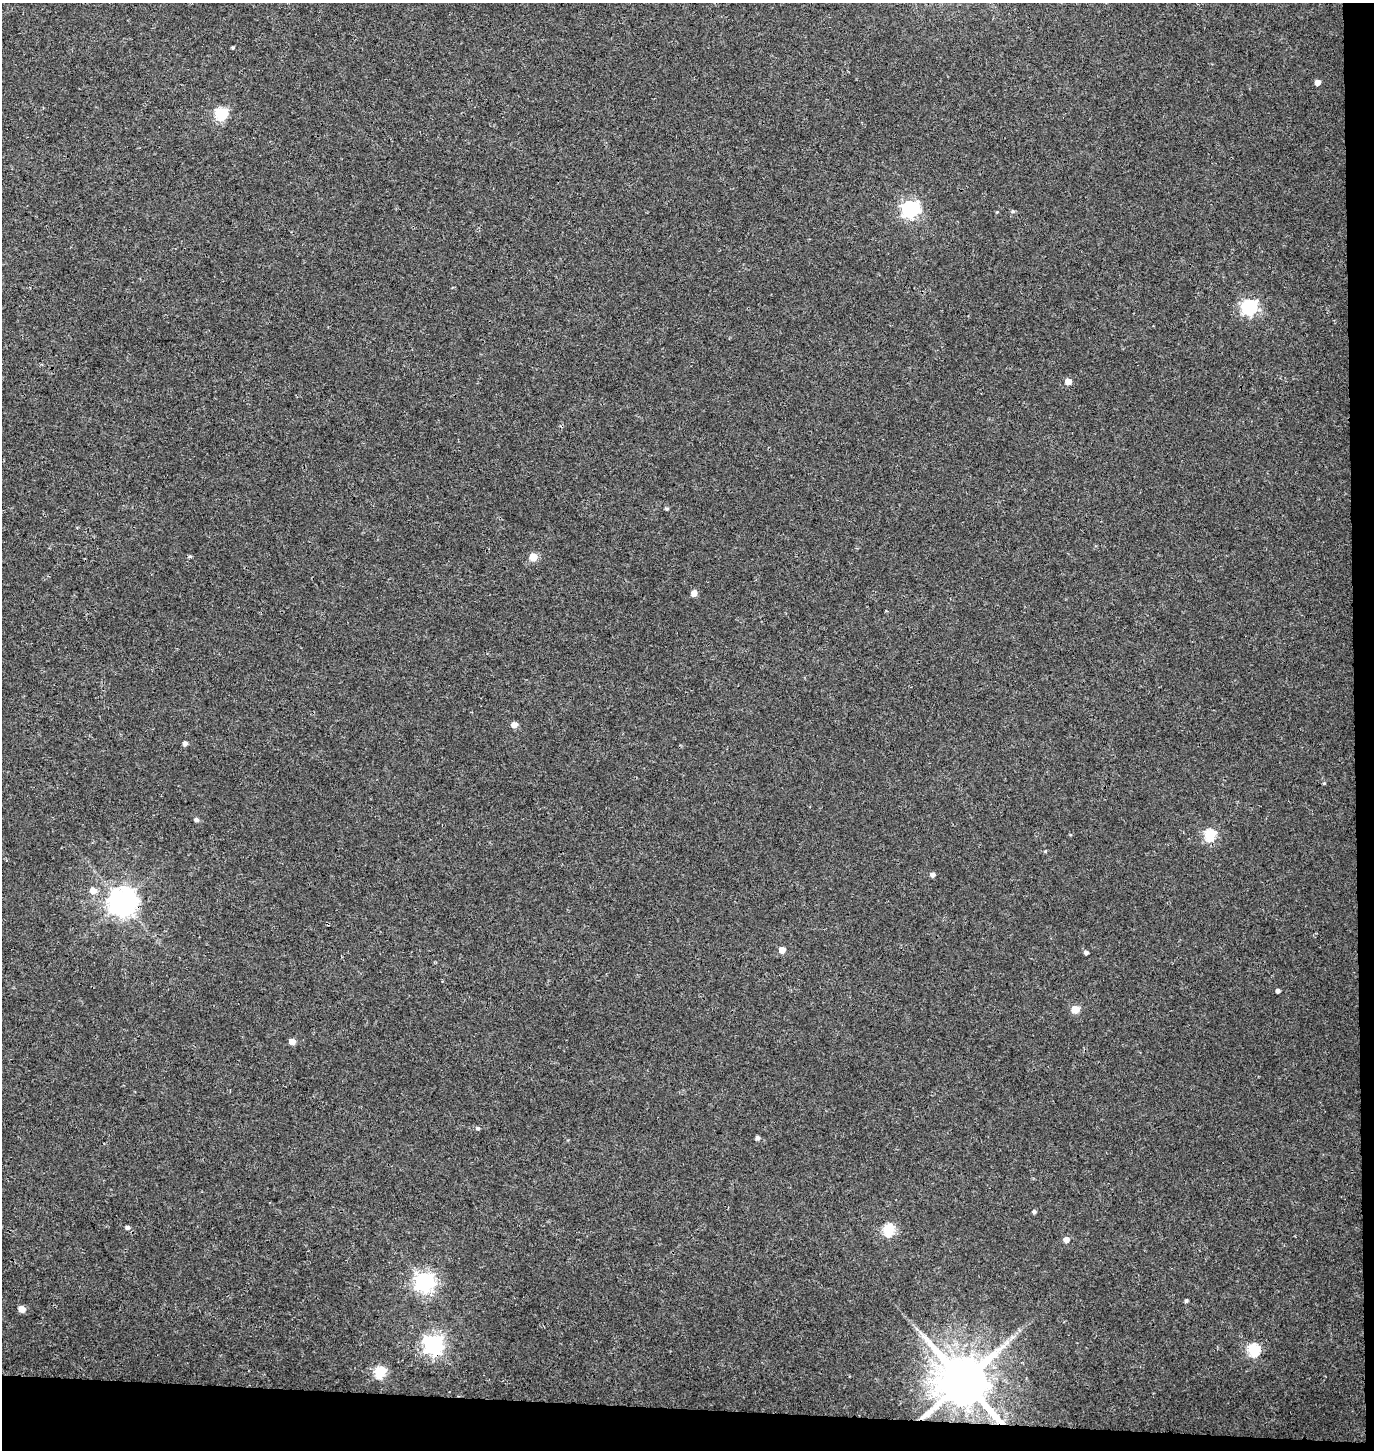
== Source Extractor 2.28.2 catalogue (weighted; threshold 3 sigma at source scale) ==
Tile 9 of 3 x 3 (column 3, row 3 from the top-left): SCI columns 3016-4387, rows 13-1460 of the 4656 x 4358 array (HDU 1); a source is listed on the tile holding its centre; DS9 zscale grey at full resolution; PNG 1376 x 1452 px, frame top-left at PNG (2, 3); no overlay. Shown black and unused: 4% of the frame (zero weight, under 3 of 4 exposures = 5% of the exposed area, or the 3 px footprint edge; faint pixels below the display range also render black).
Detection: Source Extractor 2.28.2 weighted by HDU 2 'WHT'; one run over the whole footprint, this tile lists its part. Background 0.0327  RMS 0.0043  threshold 0.0193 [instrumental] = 3 sigma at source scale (4.5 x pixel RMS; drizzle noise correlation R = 1.50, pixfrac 1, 0.0396/0.0396 arcsec/px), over >= 5 px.
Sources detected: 39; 1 cosmic-ray / hot-pixel residue — not listed; the other 38 listed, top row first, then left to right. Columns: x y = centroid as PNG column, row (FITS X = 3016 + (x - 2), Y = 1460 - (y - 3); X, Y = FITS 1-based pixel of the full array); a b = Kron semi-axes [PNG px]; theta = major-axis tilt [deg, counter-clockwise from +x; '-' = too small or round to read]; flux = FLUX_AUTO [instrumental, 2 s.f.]
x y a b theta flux
233 48 4 3 - 0.52
1317 82 5 4 - 2.7
221 113 6 6 - 48
910 209 7 7 - 130
1013 211 5 4 - 0.69
1249 307 6 6 - 98
1068 381 5 5 - 4
667 509 4 4 - 0.69
190 556 4 4 - 0.54
533 557 5 5 - 11
694 593 6 5 - 3
514 725 5 5 - 3.6
185 743 4 4 - 1.7
1324 783 4 4 - 0.42
196 820 6 5 - 1.1
1210 835 6 5 - 39
1045 851 4 3 - 0.39
932 875 5 5 - 1.5
93 891 6 6 - 4
122 902 8 8 - 520
782 950 5 5 - 5.6
1086 952 4 4 - 1.3
1278 991 4 4 - 1.5
1075 1009 5 5 - 11
292 1042 5 4 - 4.4
478 1128 5 5 - 0.71
757 1138 5 4 - 1.3
1034 1212 4 4 - 1.1
127 1228 5 5 - 1.2
888 1230 6 5 - 39
1066 1240 5 5 - 3.2
424 1282 7 7 - 210
1186 1301 4 4 - 0.86
22 1309 5 5 - 4.6
433 1345 7 7 - 210
1253 1350 6 6 - 48
380 1372 6 6 - 36
964 1381 14 13 - 2900
Overlapping masked pixels (flux is a lower limit): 3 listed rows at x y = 122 902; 433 1345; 964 1381